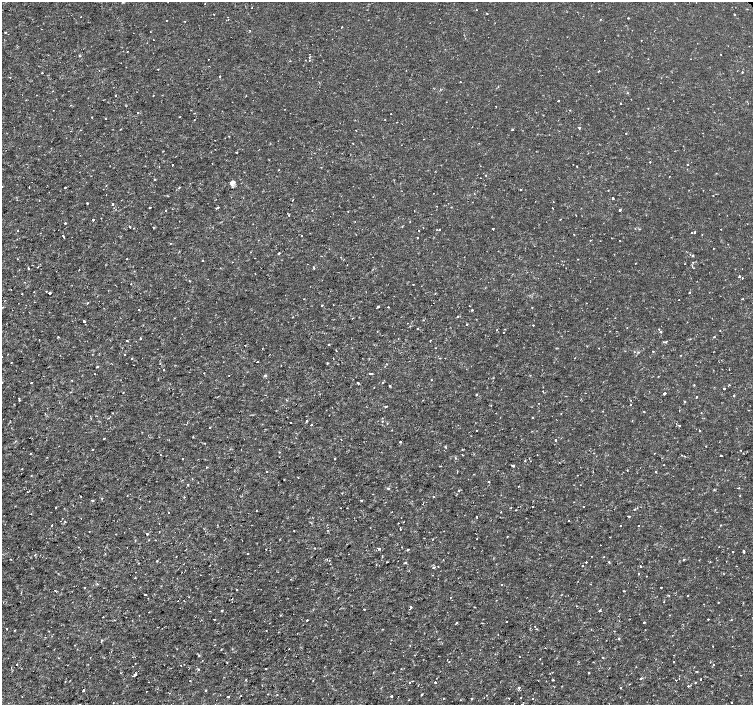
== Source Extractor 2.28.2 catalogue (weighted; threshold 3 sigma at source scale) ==
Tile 7 of 4 x 4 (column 3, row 2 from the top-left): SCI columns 3009-4510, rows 3020-4425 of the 6012 x 5975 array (HDU 1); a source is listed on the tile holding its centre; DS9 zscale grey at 2 x 2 block average (1 PNG px = mean of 2 x 2 image px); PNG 755 x 707 px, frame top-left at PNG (2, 2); no overlay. Shown black and unused: <1% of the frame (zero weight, under 2 of 3 exposures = <1% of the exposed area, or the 3 px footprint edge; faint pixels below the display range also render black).
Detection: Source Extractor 2.28.2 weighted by HDU 2 'WHT'; one run over the whole footprint, this tile lists its part. Background 3.55e-06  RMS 8.1e-04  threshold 0.00366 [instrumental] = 3 sigma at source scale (4.5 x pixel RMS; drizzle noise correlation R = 1.50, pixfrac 1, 0.0396/0.0396 arcsec/px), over >= 5 px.
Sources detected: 354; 8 cosmic-ray / hot-pixel residue — not listed; the other 346 listed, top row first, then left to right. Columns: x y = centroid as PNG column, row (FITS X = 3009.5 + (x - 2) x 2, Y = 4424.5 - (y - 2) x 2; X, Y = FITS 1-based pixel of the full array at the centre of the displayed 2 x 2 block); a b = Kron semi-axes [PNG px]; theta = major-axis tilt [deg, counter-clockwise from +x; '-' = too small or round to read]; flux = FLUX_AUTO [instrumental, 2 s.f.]
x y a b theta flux
123 2 3 2 - 0.13
205 3 2 2 - 0.11
747 9 2 2 - 0.073
477 10 2 2 - 0.11
487 13 2 2 - 0.3
213 14 2 2 - 0.083
734 14 2 2 - 0.12
628 18 2 2 - 0.29
600 19 2 2 - 0.21
166 20 2 2 - 0.094
184 21 2 2 - 0.11
250 30 2 2 - 0.13
5 32 2 2 - 0.15
153 40 2 2 - 0.099
641 40 2 2 - 0.069
127 51 2 2 - 0.074
309 58 2 2 - 0.17
309 60 2 2 - 0.17
556 66 2 2 - 0.056
158 69 2 2 - 0.14
599 71 3 2 - 0.12
42 72 2 2 - 0.1
742 72 2 2 - 0.15
220 76 2 2 - 0.52
116 95 2 2 - 0.38
246 95 2 2 - 0.093
558 101 2 2 - 0.46
620 103 2 2 - 0.094
496 106 2 2 - 0.11
137 113 2 2 - 0.15
194 113 2 2 - 0.081
391 114 2 2 - 0.15
543 115 2 2 - 0.1
92 117 2 2 - 0.14
180 117 2 2 - 0.084
105 118 2 2 - 0.076
397 122 2 2 - 0.074
579 128 2 2 - 0.35
120 129 2 2 - 0.12
512 129 2 2 - 0.33
356 130 2 2 - 0.13
71 131 2 2 - 0.081
626 134 2 2 - 0.1
229 136 2 2 - 0.067
211 152 2 2 - 0.068
269 160 2 2 - 0.079
650 162 2 2 - 0.086
212 163 2 2 - 0.059
687 164 2 2 - 0.15
173 165 2 2 - 0.12
576 166 2 2 - 0.11
159 167 2 2 - 0.14
278 170 2 2 - 0.1
485 175 2 2 - 0.085
155 180 2 2 - 0.58
231 184 8 4 -60 0.53
65 187 2 2 - 0.15
179 187 3 2 - 0.14
520 189 2 2 - 0.1
713 195 2 2 - 0.075
613 198 2 2 - 0.39
292 200 2 2 - 0.089
87 203 2 2 - 0.17
112 204 2 2 - 0.28
150 207 2 2 - 0.4
165 210 2 2 - 0.089
619 210 2 2 - 0.78
289 215 2 2 - 0.15
560 219 2 2 - 0.11
93 220 2 2 - 0.49
410 222 2 2 - 0.068
65 223 2 2 - 0.3
402 226 2 2 - 0.092
130 227 2 2 - 0.38
134 228 2 2 - 0.099
153 228 3 2 - 0.13
493 229 2 2 - 0.41
721 229 2 2 - 0.08
18 230 2 2 - 0.09
418 230 2 2 - 0.17
439 230 2 2 - 0.17
691 232 2 2 - 0.12
695 232 2 2 - 0.14
702 234 2 2 - 0.084
63 236 2 2 - 0.25
302 236 2 2 - 0.15
417 238 2 2 - 0.26
590 240 2 2 - 0.097
713 248 2 2 - 0.072
250 252 2 2 - 0.076
279 253 2 2 - 0.31
690 254 2 2 - 0.07
692 255 2 2 - 0.33
127 258 2 2 - 0.23
255 258 2 2 - 0.089
203 260 2 2 - 0.15
635 263 2 2 - 0.067
38 266 2 2 - 0.17
314 268 2 2 - 0.94
28 269 2 2 - 0.65
255 273 2 2 - 0.15
739 276 2 2 - 0.35
742 278 2 2 - 0.21
131 284 2 2 - 0.12
413 284 2 2 - 0.1
46 291 2 2 - 0.087
34 292 2 2 - 0.065
689 292 2 2 - 0.41
49 293 2 2 - 0.37
22 294 2 2 - 0.081
742 299 3 2 - 0.14
679 300 2 2 - 0.14
88 303 2 2 - 0.14
322 305 2 2 - 0.19
333 305 2 2 - 0.07
470 306 2 2 - 0.17
2 307 2 2 - 0.11
378 307 2 2 - 0.57
388 307 2 2 - 0.23
532 307 2 2 - 0.12
139 309 2 2 - 0.092
472 310 2 2 - 0.17
458 317 2 2 - 0.14
352 318 2 2 - 0.1
84 321 2 2 - 0.61
467 325 2 2 - 0.26
533 325 2 2 - 0.27
418 328 2 2 - 0.44
659 329 2 2 - 0.1
497 330 2 2 - 0.094
660 331 2 2 - 0.14
503 332 2 2 - 0.076
58 337 3 2 - 0.13
140 338 2 2 - 0.18
39 340 2 2 - 0.064
430 340 2 2 - 0.21
127 341 2 2 - 0.15
666 341 3 2 - 0.16
329 344 2 2 - 0.26
436 348 2 2 - 0.088
598 348 2 2 - 0.088
336 351 2 2 - 0.097
653 351 2 2 - 0.37
124 354 2 2 - 0.11
681 355 2 2 - 0.097
132 358 3 2 - 0.097
257 362 2 2 - 0.24
327 363 2 2 - 0.22
281 366 2 2 - 0.1
97 367 2 2 - 0.15
164 370 2 2 - 0.26
370 373 2 2 - 0.2
372 374 2 2 - 0.26
265 375 3 2 - 0.19
229 376 2 2 - 0.069
431 380 2 2 - 0.092
31 382 2 2 - 0.11
358 383 2 2 - 0.16
694 385 3 2 - 0.1
389 386 2 2 - 0.23
724 388 2 2 - 0.15
543 391 2 2 - 0.35
665 393 2 2 - 0.38
476 395 2 2 - 0.2
734 396 2 2 - 0.15
696 397 2 2 - 0.17
19 400 2 2 - 0.21
684 401 2 2 - 0.14
491 405 2 2 - 0.071
630 405 2 2 - 0.086
385 407 3 2 - 0.14
602 411 2 2 - 0.1
644 412 2 2 - 0.15
112 413 2 2 - 0.13
561 413 2 2 - 0.1
532 417 2 2 - 0.17
108 418 2 2 - 0.25
307 421 2 2 - 0.2
382 421 2 2 - 0.078
291 423 2 2 - 0.12
387 424 3 2 - 0.1
311 425 2 2 - 0.15
679 425 2 2 - 0.16
210 427 2 2 - 0.15
476 430 2 2 - 0.066
699 431 2 2 - 0.26
104 439 2 2 - 0.096
341 439 2 2 - 0.071
555 440 2 2 - 0.69
400 442 2 2 - 0.45
445 446 3 2 - 0.14
706 446 2 2 - 0.083
92 450 2 2 - 0.13
462 450 3 2 - 0.1
743 453 2 2 - 0.071
160 455 2 2 - 0.16
537 455 2 2 - 0.12
721 455 2 2 - 0.41
335 458 2 2 - 0.14
455 458 2 2 - 0.1
182 459 2 2 - 0.37
525 460 2 2 - 0.14
664 464 2 2 - 0.077
513 466 3 2 - 0.35
207 467 2 2 - 0.16
267 471 2 2 - 0.16
656 472 2 2 - 0.12
577 475 2 2 - 0.063
31 476 2 2 - 0.11
284 479 2 2 - 0.13
489 482 2 2 - 0.17
188 485 2 2 - 0.22
518 486 3 2 - 0.12
388 488 3 2 - 0.15
738 488 2 2 - 0.2
459 490 3 2 - 0.15
127 495 2 2 - 0.082
81 496 2 2 - 0.069
433 496 2 2 - 0.11
184 497 2 2 - 0.13
102 498 2 2 - 0.079
92 501 3 2 - 0.18
361 501 2 2 - 0.34
583 506 2 2 - 0.14
56 507 2 2 - 0.11
533 507 2 2 - 0.27
341 508 2 2 - 0.086
634 509 2 2 - 0.13
515 510 2 2 - 0.11
256 511 2 2 - 0.064
501 512 2 2 - 0.16
169 513 2 2 - 0.074
629 516 2 2 - 0.15
477 517 2 2 - 0.16
568 521 2 2 - 0.21
403 522 2 2 - 0.13
398 523 2 2 - 0.12
52 525 2 2 - 0.24
638 525 2 2 - 0.13
720 525 2 2 - 0.084
620 526 2 2 - 0.14
400 529 2 2 - 0.21
294 531 2 2 - 0.13
147 534 2 2 - 0.51
507 536 2 2 - 0.12
477 539 2 2 - 0.07
155 540 2 2 - 0.14
601 545 2 2 - 0.11
401 547 2 2 - 0.087
314 548 2 2 - 0.16
266 549 2 2 - 0.063
379 549 2 2 - 0.64
408 550 2 2 - 0.18
744 551 2 2 - 1.1
733 552 2 2 - 0.24
247 554 2 2 - 0.13
35 555 2 2 - 0.12
176 557 2 2 - 0.078
604 557 2 2 - 0.078
327 559 3 2 - 0.16
684 559 2 2 - 0.29
329 560 2 2 - 0.11
443 560 2 2 - 0.097
157 561 2 2 - 0.3
406 562 2 2 - 0.24
586 562 2 2 - 0.26
609 562 3 2 - 0.1
138 563 2 2 - 0.13
582 565 2 2 - 0.09
434 567 3 2 - 0.17
641 567 2 2 - 0.14
639 574 2 2 - 0.21
433 575 2 2 - 0.058
290 579 2 2 - 0.071
97 584 2 2 - 0.17
501 585 2 2 - 0.13
661 588 2 2 - 0.23
236 590 2 2 - 0.12
55 591 2 2 - 0.41
624 591 2 2 - 0.13
145 594 2 2 - 0.19
668 595 3 2 - 0.1
450 597 2 2 - 0.15
664 602 2 2 - 0.13
576 606 2 2 - 0.062
411 607 3 2 - 0.25
364 609 2 2 - 0.37
600 610 2 2 - 0.38
222 611 2 2 - 0.32
103 617 2 2 - 0.11
214 619 3 2 - 0.1
708 619 2 2 - 0.37
114 620 2 2 - 0.094
307 620 2 2 - 0.21
731 620 2 2 - 0.26
507 621 2 2 - 0.23
644 622 2 2 - 0.14
457 623 3 3 - 0.15
535 626 2 2 - 0.11
7 629 2 2 - 0.41
536 629 3 2 - 0.11
14 630 2 2 - 0.088
266 630 2 2 - 0.069
614 631 2 2 - 0.074
619 638 2 2 - 0.2
102 640 2 2 - 0.12
75 645 2 2 - 0.063
713 646 2 2 - 0.088
221 649 2 2 - 0.32
90 657 2 2 - 0.054
603 657 2 2 - 0.13
449 661 2 2 - 0.07
227 662 2 2 - 0.11
674 662 2 2 - 0.11
17 664 2 2 - 0.24
713 665 2 2 - 0.13
198 669 3 2 - 0.1
266 669 2 2 - 0.22
589 673 2 2 - 0.18
135 675 2 2 - 0.75
641 678 2 2 - 0.53
679 679 2 2 - 0.14
701 679 2 2 - 0.27
245 680 2 2 - 0.1
553 680 2 2 - 0.21
676 680 2 2 - 0.18
65 681 2 2 - 0.14
190 681 2 2 - 0.12
435 682 2 2 - 0.58
410 683 2 2 - 0.24
695 683 3 2 - 0.097
688 686 2 2 - 0.28
621 688 2 2 - 0.25
83 690 2 2 - 0.39
206 690 2 2 - 0.16
146 691 2 2 - 0.079
277 695 2 2 - 0.063
421 695 2 2 - 0.16
228 696 2 2 - 0.17
391 696 2 2 - 0.63
22 697 2 2 - 0.067
509 698 2 2 - 0.1
533 698 2 2 - 0.22
472 699 3 2 - 0.11
461 700 2 2 - 0.09
731 702 2 2 - 0.43
Isophote crosses this tile's border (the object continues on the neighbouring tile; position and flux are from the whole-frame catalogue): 1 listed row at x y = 2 307
Diffuse or blended objects may show on this block-average render without a row.